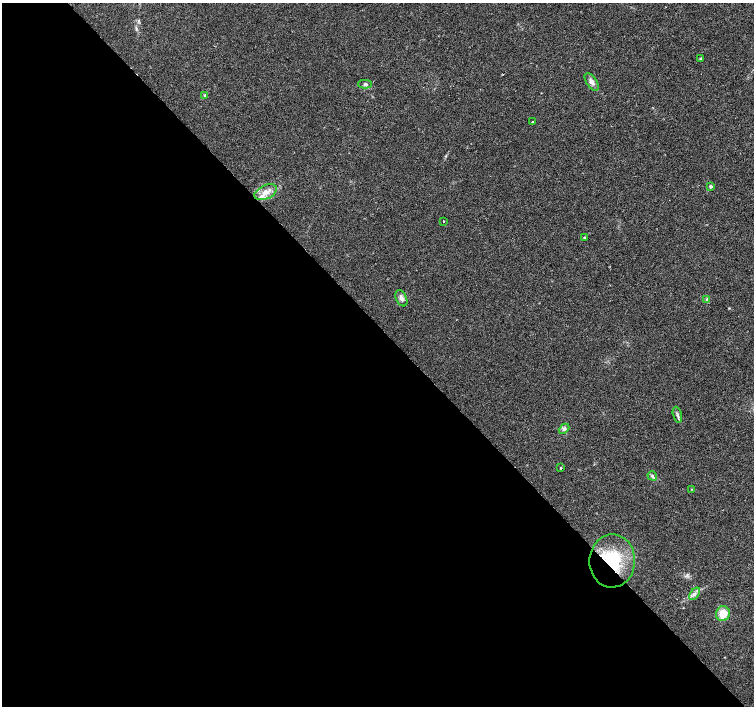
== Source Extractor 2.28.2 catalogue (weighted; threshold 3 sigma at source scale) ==
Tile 9 of 4 x 4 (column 1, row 3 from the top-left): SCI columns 5-1508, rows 1620-3026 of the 6020 x 5987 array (HDU 1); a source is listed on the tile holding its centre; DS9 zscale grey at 2 x 2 block average (1 PNG px = mean of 2 x 2 image px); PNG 756 x 708 px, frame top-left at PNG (2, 3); each listed source drawn as its Kron ellipse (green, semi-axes under 4 px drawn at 4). Shown black and unused: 54% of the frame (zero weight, under 2 of 3 exposures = <1% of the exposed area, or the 3 px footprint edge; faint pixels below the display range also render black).
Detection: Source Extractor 2.28.2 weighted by HDU 2 'WHT'; one run over the whole footprint, this tile lists its part. Background 0.0335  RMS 0.0046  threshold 0.0208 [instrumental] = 3 sigma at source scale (4.5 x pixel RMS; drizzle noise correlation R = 1.50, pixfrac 1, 0.0396/0.0396 arcsec/px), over >= 5 px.
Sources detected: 20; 1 inside a brighter object's white glare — neither listed nor drawn; the other 19 listed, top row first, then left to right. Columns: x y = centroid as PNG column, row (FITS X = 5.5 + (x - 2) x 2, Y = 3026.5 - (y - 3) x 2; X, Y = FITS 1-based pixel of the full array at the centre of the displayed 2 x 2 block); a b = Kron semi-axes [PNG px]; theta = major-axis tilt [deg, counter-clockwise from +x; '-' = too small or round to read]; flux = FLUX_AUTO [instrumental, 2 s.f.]
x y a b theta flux
700 58 4 2 - 0.83
592 82 10 5 -56 4.6
365 84 7 4 0 2
205 96 2 2 - 2.7
532 122 3 2 - 1.4
711 186 3 3 - 2.2
266 192 12 7 26 9.5
443 221 2 2 - 1.6
584 238 3 2 - 1.3
401 298 9 5 -65 4.4
707 299 4 3 - 1.2
677 415 8 3 -76 2.4
564 429 6 4 42 2.7
560 468 2 2 - 1.3
652 476 5 4 - 2.2
692 489 3 2 - 0.58
612 561 26 23 88 60
695 594 7 3 51 3
723 614 7 7 - 15
Overlapping masked pixels (flux is a lower limit): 1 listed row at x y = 612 561
Diffuse or blended objects may show on this block-average render without a row.